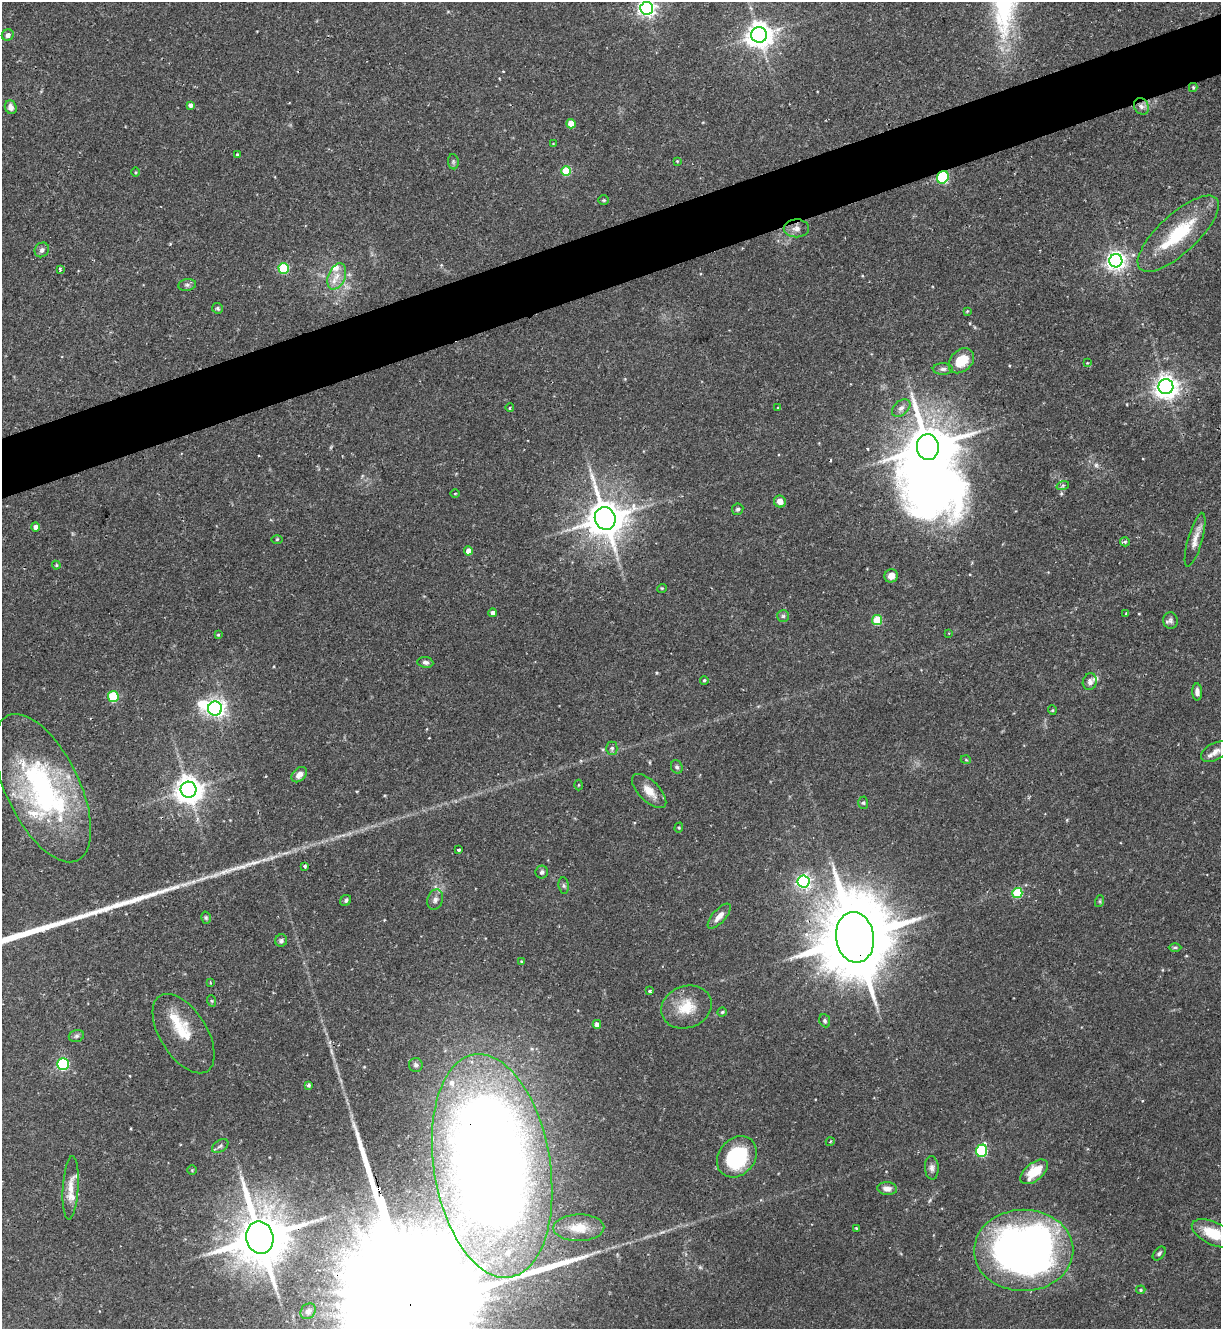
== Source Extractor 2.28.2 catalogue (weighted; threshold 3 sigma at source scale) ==
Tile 10 of 4 x 4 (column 2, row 3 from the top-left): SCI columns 1365-2583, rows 1328-2654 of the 5293 x 5308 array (HDU 1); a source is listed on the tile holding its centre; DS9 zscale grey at full resolution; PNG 1223 x 1331 px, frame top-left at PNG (2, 2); each listed source drawn as its Kron ellipse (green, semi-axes under 4 px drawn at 4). Shown black and unused: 5% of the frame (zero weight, under 2 of 3 exposures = <1% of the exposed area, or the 3 px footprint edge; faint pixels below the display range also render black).
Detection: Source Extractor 2.28.2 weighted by HDU 2 'WHT'; one run over the whole footprint, this tile lists its part. Background 0.0844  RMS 0.0045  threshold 0.0203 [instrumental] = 3 sigma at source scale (4.5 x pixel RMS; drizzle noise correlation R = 1.50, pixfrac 1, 0.05/0.05 arcsec/px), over >= 5 px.
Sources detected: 135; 1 too faint to see at this stretch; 4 inside a brighter object's white glare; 1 cosmic-ray / hot-pixel residue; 3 long thin detections or spike segments (spike, bleed or trail) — neither listed nor drawn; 9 inside a brighter listed object's ellipse — not listed separately; the other 117 listed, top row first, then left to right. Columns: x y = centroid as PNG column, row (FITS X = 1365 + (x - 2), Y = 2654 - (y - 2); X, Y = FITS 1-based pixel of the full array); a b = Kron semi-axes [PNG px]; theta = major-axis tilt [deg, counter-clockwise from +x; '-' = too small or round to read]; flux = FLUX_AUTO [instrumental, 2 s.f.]
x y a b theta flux
647 8 6 6 - 170
8 35 6 5 - 1.9
759 35 8 8 - 510
1193 87 4 4 - 0.5
190 105 4 4 - 1.7
1141 106 9 7 -61 1.8
11 107 7 5 -68 2.3
571 124 5 4 - 7.8
553 144 4 2 - 0.28
237 154 3 2 - 0.62
677 161 4 3 - 0.4
453 162 7 5 -84 0.89
566 171 5 5 - 17
136 172 4 3 - 0.44
943 177 6 5 - 53
604 200 5 4 - 0.54
796 228 12 9 1 2.7
1178 234 52 19 43 27
42 250 8 7 - 1.6
1116 261 6 6 - 230
284 268 5 5 - 30
60 270 4 3 - 0.81
337 276 14 8 68 4.8
187 285 9 6 9 1.2
218 308 6 5 - 0.82
967 311 4 4 - 0.4
961 361 14 10 43 10
1088 363 3 3 - 0.43
943 369 10 5 0 1.6
1166 387 7 7 - 390
778 407 3 2 - 0.37
510 408 4 3 - 0.68
901 408 10 7 43 2
928 447 13 11 -87 2000
1063 485 6 4 19 0.72
455 494 4 3 - 0.41
780 501 6 5 - 3.9
738 509 6 5 - 0.93
605 518 11 10 - 1300
35 527 4 4 - 2
277 539 5 3 - 0.46
1195 540 28 7 74 4.1
1125 542 5 4 - 1
468 551 4 4 - 4.4
56 565 4 4 - 0.44
891 576 7 6 - 3.4
662 588 5 3 - 0.42
493 613 4 4 - 1.5
1126 614 3 3 - 0.65
783 616 6 6 - 0.9
877 620 5 5 - 20
1170 621 8 7 - 1.3
949 633 3 2 - 0.39
218 635 4 3 - 0.48
425 662 8 5 -7 1.4
704 680 4 3 - 0.62
1090 682 8 7 - 1.8
1197 692 8 5 -87 2.1
113 696 5 5 - 24
215 709 7 7 - 160
1052 710 4 4 - 0.45
612 748 6 5 - 0.98
1215 752 15 8 29 2.6
966 760 5 3 - 0.41
677 767 7 5 -63 1.1
299 775 9 6 43 3.3
579 785 5 3 - 0.44
43 788 80 36 -64 95
188 790 8 8 - 570
649 791 22 10 -45 5.7
863 803 6 5 - 0.71
679 828 5 4 - 0.64
458 850 4 3 - 1.4
305 866 4 3 - 1.8
542 872 6 6 - 1.2
804 881 6 6 - 110
564 886 8 5 -82 1
1017 893 5 5 - 24
346 900 6 5 - 0.92
435 900 10 7 69 2
1100 901 6 4 72 0.55
719 916 15 6 48 4.1
206 918 6 4 -75 0.78
855 937 25 19 -81 5400
281 941 6 6 - 1.1
1175 947 6 4 0 0.72
521 961 4 3 - 0.37
210 983 3 2 - 0.49
650 991 3 3 - 1.8
212 1001 6 4 -71 0.53
686 1007 26 21 19 12
722 1012 4 4 - 0.57
825 1021 7 5 -66 0.88
597 1024 4 4 - 2.2
184 1034 44 23 -58 15
76 1036 8 5 16 1
63 1064 6 6 - 57
416 1065 7 7 - 1.3
308 1085 4 4 - 0.8
830 1142 4 3 - 0.42
220 1146 9 5 35 1.2
982 1151 6 5 - 51
737 1157 22 18 50 35
492 1166 113 58 -81 770
932 1168 12 7 -87 2
192 1170 5 4 - 0.49
1034 1172 16 8 39 11
71 1188 31 8 86 6.7
887 1189 10 6 -4 3
579 1228 25 13 1 8.6
856 1228 4 3 - 0.37
1213 1233 23 11 -25 14
260 1237 16 13 -77 2800
1024 1250 50 41 0 280
1159 1253 8 5 49 0.98
1141 1290 4 4 - 0.62
308 1311 8 7 - 1.9
Overlapping masked pixels (flux is a lower limit): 5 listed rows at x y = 943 177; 855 937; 492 1166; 260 1237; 1024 1250
Isophote crosses this tile's border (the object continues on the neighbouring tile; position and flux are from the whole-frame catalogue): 3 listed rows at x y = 647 8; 492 1166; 1213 1233